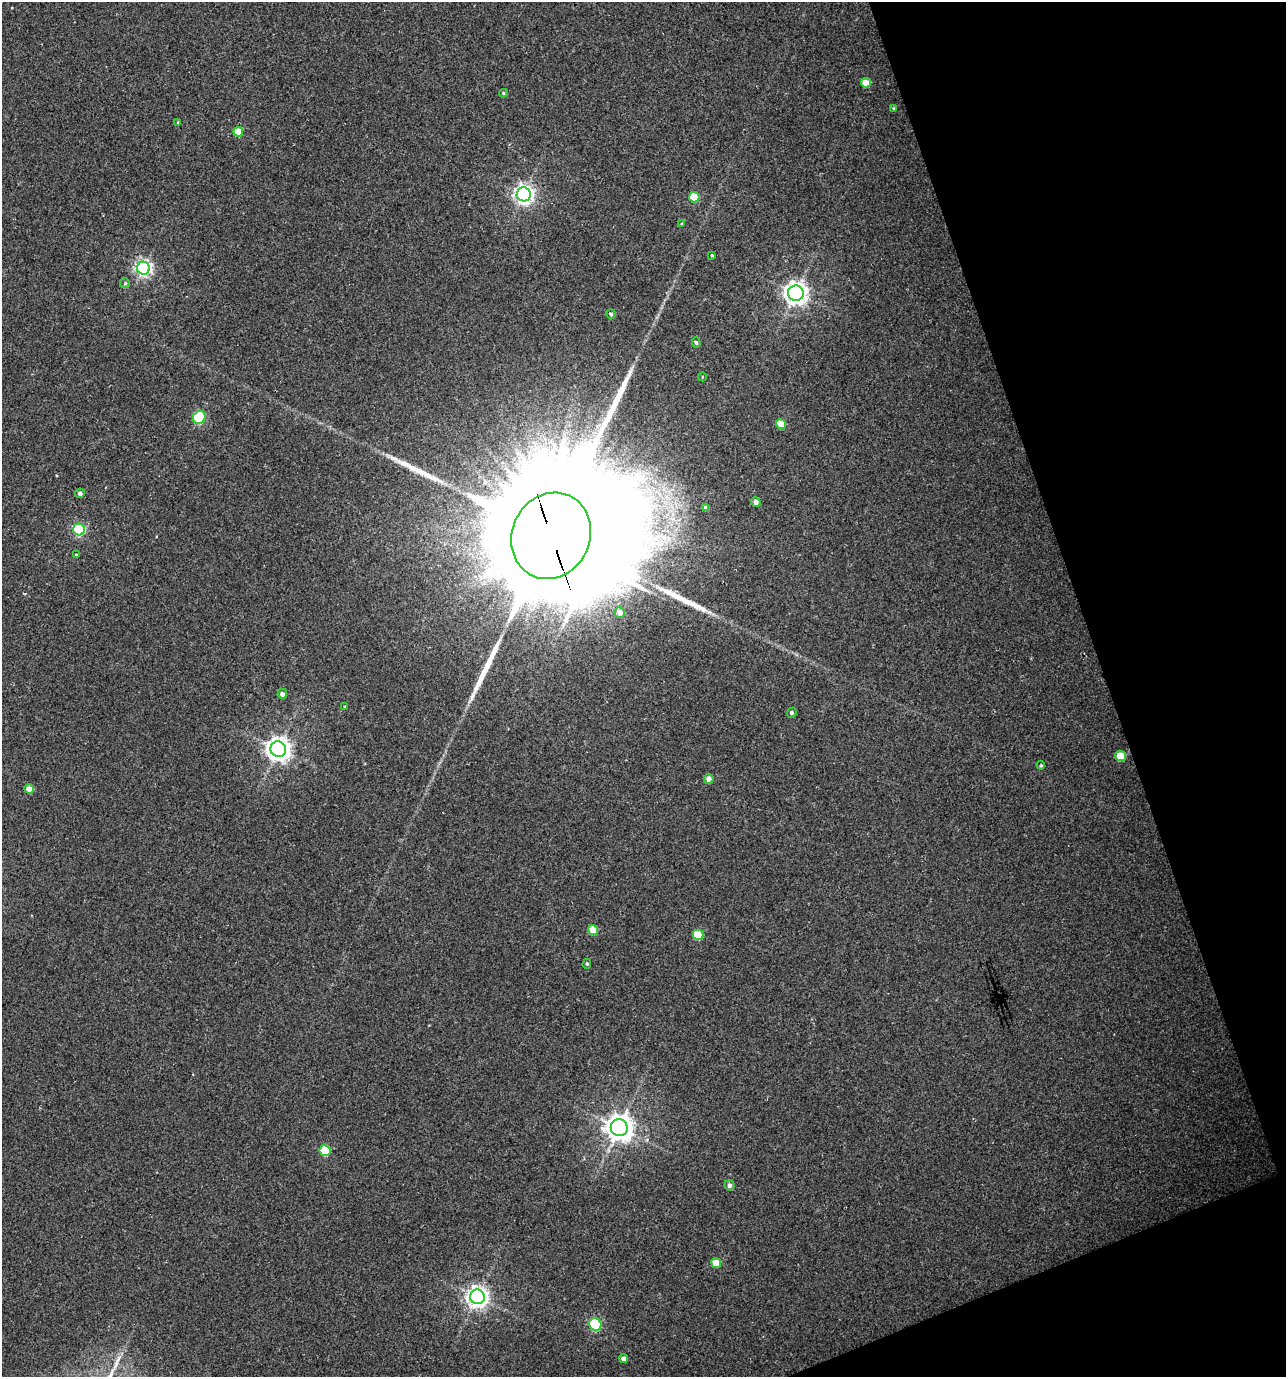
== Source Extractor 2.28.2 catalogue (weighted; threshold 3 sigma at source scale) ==
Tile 12 of 4 x 4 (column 4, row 3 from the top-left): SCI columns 3985-5268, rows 1378-2752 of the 5346 x 5507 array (HDU 1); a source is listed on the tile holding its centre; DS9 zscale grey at full resolution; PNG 1288 x 1379 px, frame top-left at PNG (2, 2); each listed source drawn as its Kron ellipse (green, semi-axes under 4 px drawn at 4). Shown black and unused: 17% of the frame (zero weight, under 3 of 4 exposures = <1% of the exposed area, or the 3 px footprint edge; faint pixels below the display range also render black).
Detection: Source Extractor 2.28.2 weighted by HDU 2 'WHT'; one run over the whole footprint, this tile lists its part. Background 0.0212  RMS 0.0066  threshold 0.0299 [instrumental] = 3 sigma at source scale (4.5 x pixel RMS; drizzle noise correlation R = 1.50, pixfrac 1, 0.0396/0.0396 arcsec/px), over >= 5 px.
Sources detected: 46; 1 inside a brighter object's white glare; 3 long thin detections or spike segments (spike, bleed or trail) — neither listed nor drawn; the other 42 listed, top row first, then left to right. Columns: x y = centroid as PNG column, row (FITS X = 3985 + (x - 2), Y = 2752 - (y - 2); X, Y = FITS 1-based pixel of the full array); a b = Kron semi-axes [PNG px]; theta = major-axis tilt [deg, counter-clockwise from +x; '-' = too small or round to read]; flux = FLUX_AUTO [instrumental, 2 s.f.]
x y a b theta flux
866 83 5 5 - 11
503 93 4 4 - 0.75
894 108 4 3 - 0.67
178 122 4 3 - 0.78
238 132 5 5 - 14
524 194 7 7 - 320
694 197 5 5 - 23
682 224 4 3 - 0.72
712 255 3 3 - 0.68
143 268 6 6 - 210
125 283 5 5 - 0.95
796 293 8 7 - 500
611 314 5 4 - 1.3
696 342 5 4 - 1.2
702 377 4 3 - 0.47
199 417 7 6 - 60
781 424 5 5 - 13
80 493 5 5 - 2.4
756 502 5 4 - 3.5
706 508 4 4 - 2.2
79 529 6 5 - 82
551 536 44 39 65 47000
76 555 3 3 - 0.75
620 612 5 5 - 5.2
282 694 4 4 - 2.6
345 707 4 3 - 0.58
792 713 5 4 - 1.3
278 749 8 7 - 520
1121 756 5 5 - 16
1041 765 4 3 - 0.72
709 779 5 5 - 4.1
29 789 4 4 - 7.5
593 930 5 4 - 12
698 935 5 5 - 22
587 964 5 4 - 0.83
619 1127 8 8 - 760
325 1151 5 5 - 31
729 1185 5 5 - 2.6
716 1263 5 4 - 13
477 1297 7 7 - 400
595 1324 6 6 - 76
624 1359 4 4 - 3.3
Overlapping masked pixels (flux is a lower limit): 1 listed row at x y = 551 536